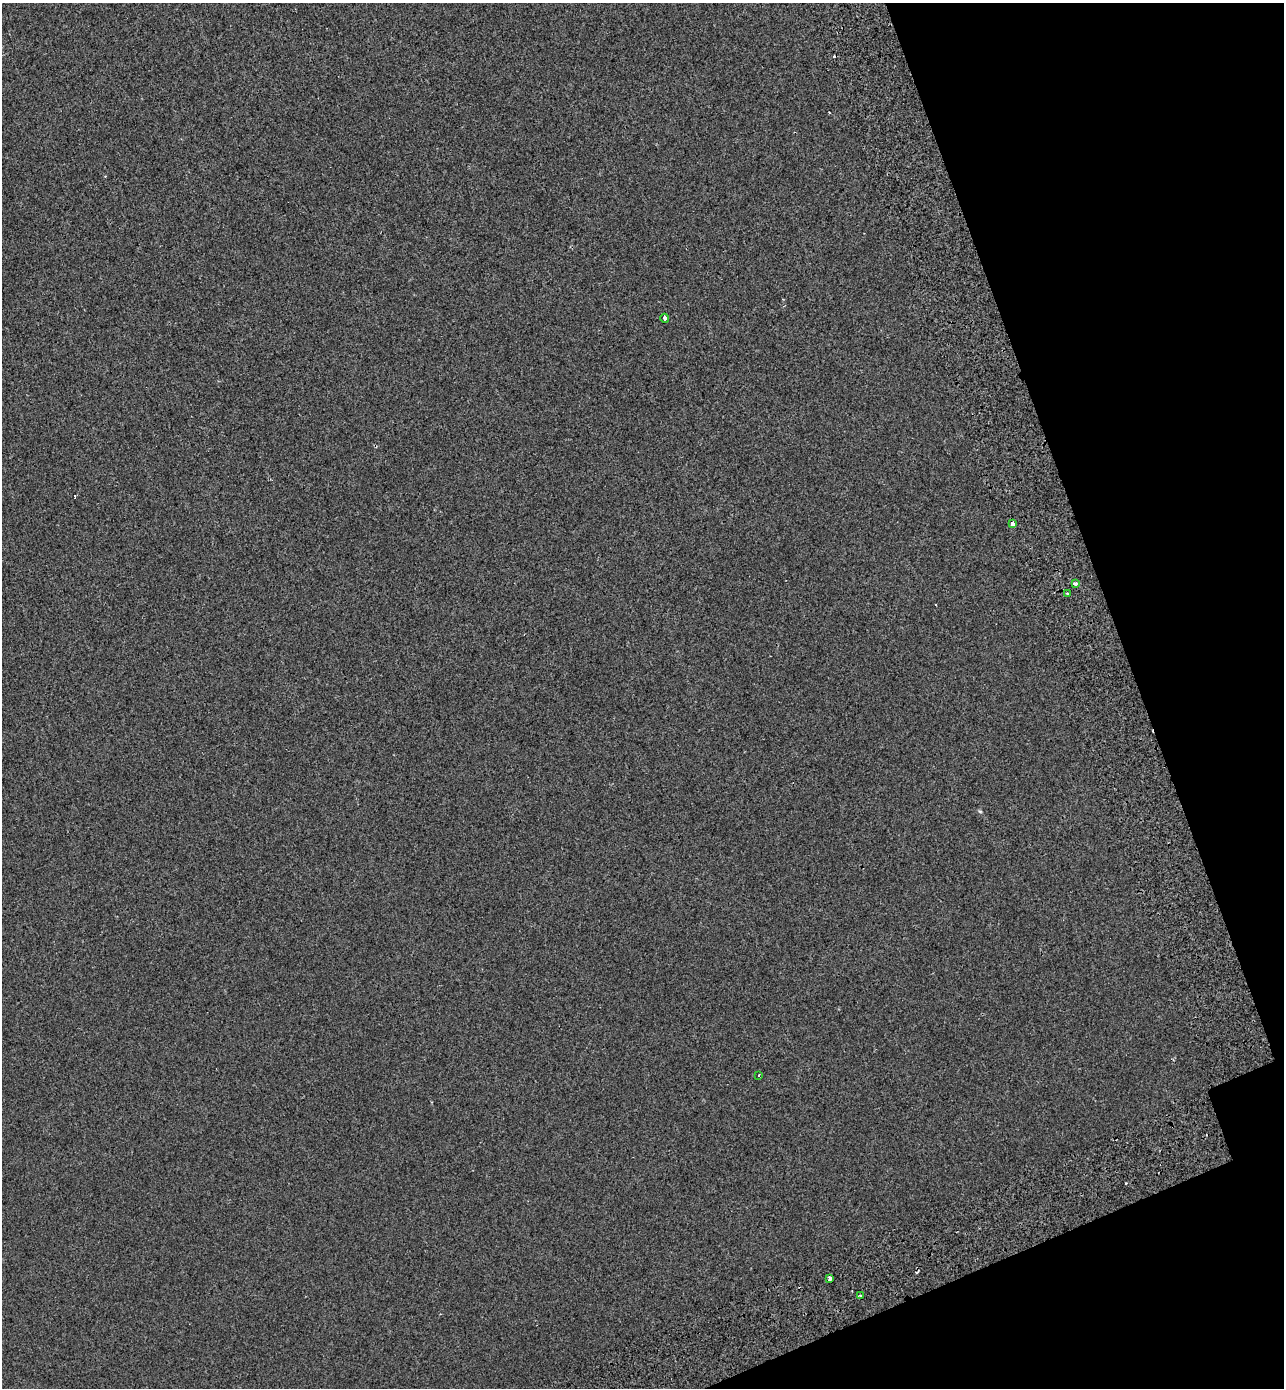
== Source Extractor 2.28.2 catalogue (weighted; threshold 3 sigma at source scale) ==
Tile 12 of 4 x 4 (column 4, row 3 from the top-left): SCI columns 4100-5381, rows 1482-2867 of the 5579 x 5738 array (HDU 1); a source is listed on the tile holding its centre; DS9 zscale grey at full resolution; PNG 1286 x 1390 px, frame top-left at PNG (2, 3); each listed source drawn as its Kron ellipse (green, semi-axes under 4 px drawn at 4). Shown black and unused: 17% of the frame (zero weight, under 2 of 3 exposures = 7% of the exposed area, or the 3 px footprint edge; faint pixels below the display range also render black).
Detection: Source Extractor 2.28.2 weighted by HDU 2 'WHT'; one run over the whole footprint, this tile lists its part. Background -1.84e-04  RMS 0.0045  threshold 0.0203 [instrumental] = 3 sigma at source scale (4.5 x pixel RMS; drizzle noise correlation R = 1.50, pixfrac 1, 0.0396/0.0396 arcsec/px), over >= 5 px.
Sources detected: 12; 5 cosmic-ray / hot-pixel residue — neither listed nor drawn; the other 7 listed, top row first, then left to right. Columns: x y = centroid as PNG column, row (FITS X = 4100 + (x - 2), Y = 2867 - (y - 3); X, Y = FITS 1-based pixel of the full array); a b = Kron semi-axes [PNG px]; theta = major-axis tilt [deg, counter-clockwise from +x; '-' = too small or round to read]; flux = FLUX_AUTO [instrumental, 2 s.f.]
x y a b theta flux
665 318 4 4 - 3.3
1013 524 4 3 - 6
1075 584 4 3 - 2.7
1068 594 3 3 - 1.4
759 1075 3 2 - 0.3
830 1278 3 3 - 15
860 1296 3 3 - 1.6
Overlapping masked pixels (flux is a lower limit): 1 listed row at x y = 1013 524